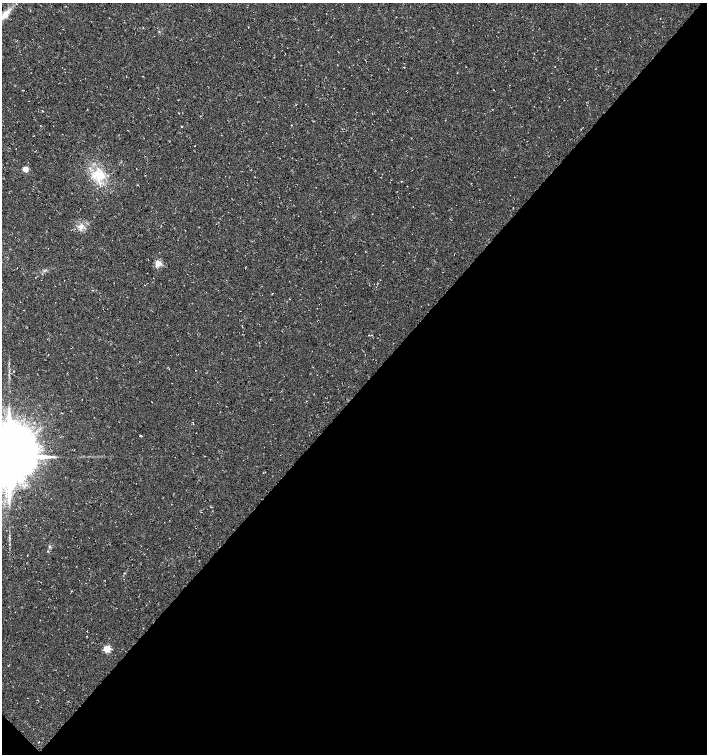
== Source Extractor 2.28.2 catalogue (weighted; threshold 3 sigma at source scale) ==
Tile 15 of 4 x 4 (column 3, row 4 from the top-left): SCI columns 3051-4459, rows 1-1504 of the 6032 x 6030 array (HDU 1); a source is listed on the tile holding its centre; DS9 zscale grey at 2 x 2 block average (1 PNG px = mean of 2 x 2 image px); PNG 709 x 756 px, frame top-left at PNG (2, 3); no overlay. Shown black and unused: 48% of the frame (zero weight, under 3 of 4 exposures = <1% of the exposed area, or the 3 px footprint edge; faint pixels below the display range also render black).
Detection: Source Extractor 2.28.2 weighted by HDU 2 'WHT'; one run over the whole footprint, this tile lists its part. Background 0.00754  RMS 0.0039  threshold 0.0178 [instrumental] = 3 sigma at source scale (4.5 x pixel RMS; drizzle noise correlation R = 1.50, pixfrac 1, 0.0396/0.0396 arcsec/px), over >= 5 px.
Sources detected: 12; all 12 listed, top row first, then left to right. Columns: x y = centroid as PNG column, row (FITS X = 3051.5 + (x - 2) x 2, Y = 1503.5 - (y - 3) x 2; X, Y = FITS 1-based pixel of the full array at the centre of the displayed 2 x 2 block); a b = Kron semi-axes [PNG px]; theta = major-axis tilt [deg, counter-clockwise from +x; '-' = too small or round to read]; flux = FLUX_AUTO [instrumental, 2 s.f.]
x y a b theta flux
5 15 19 6 47 9.9
182 126 2 2 - 0.5
25 169 3 3 - 20
98 175 20 12 -16 21
80 227 7 6 - 4.9
158 264 8 8 - 5.1
372 335 2 2 - 0.37
140 436 3 2 - 0.66
9 457 18 15 77 6000
50 546 3 3 - 0.89
107 649 3 3 - 32
39 742 2 2 - 0.54
Isophote crosses this tile's border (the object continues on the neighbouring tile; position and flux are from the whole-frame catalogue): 2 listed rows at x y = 5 15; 9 457
Diffuse or blended objects may show on this block-average render without a row.